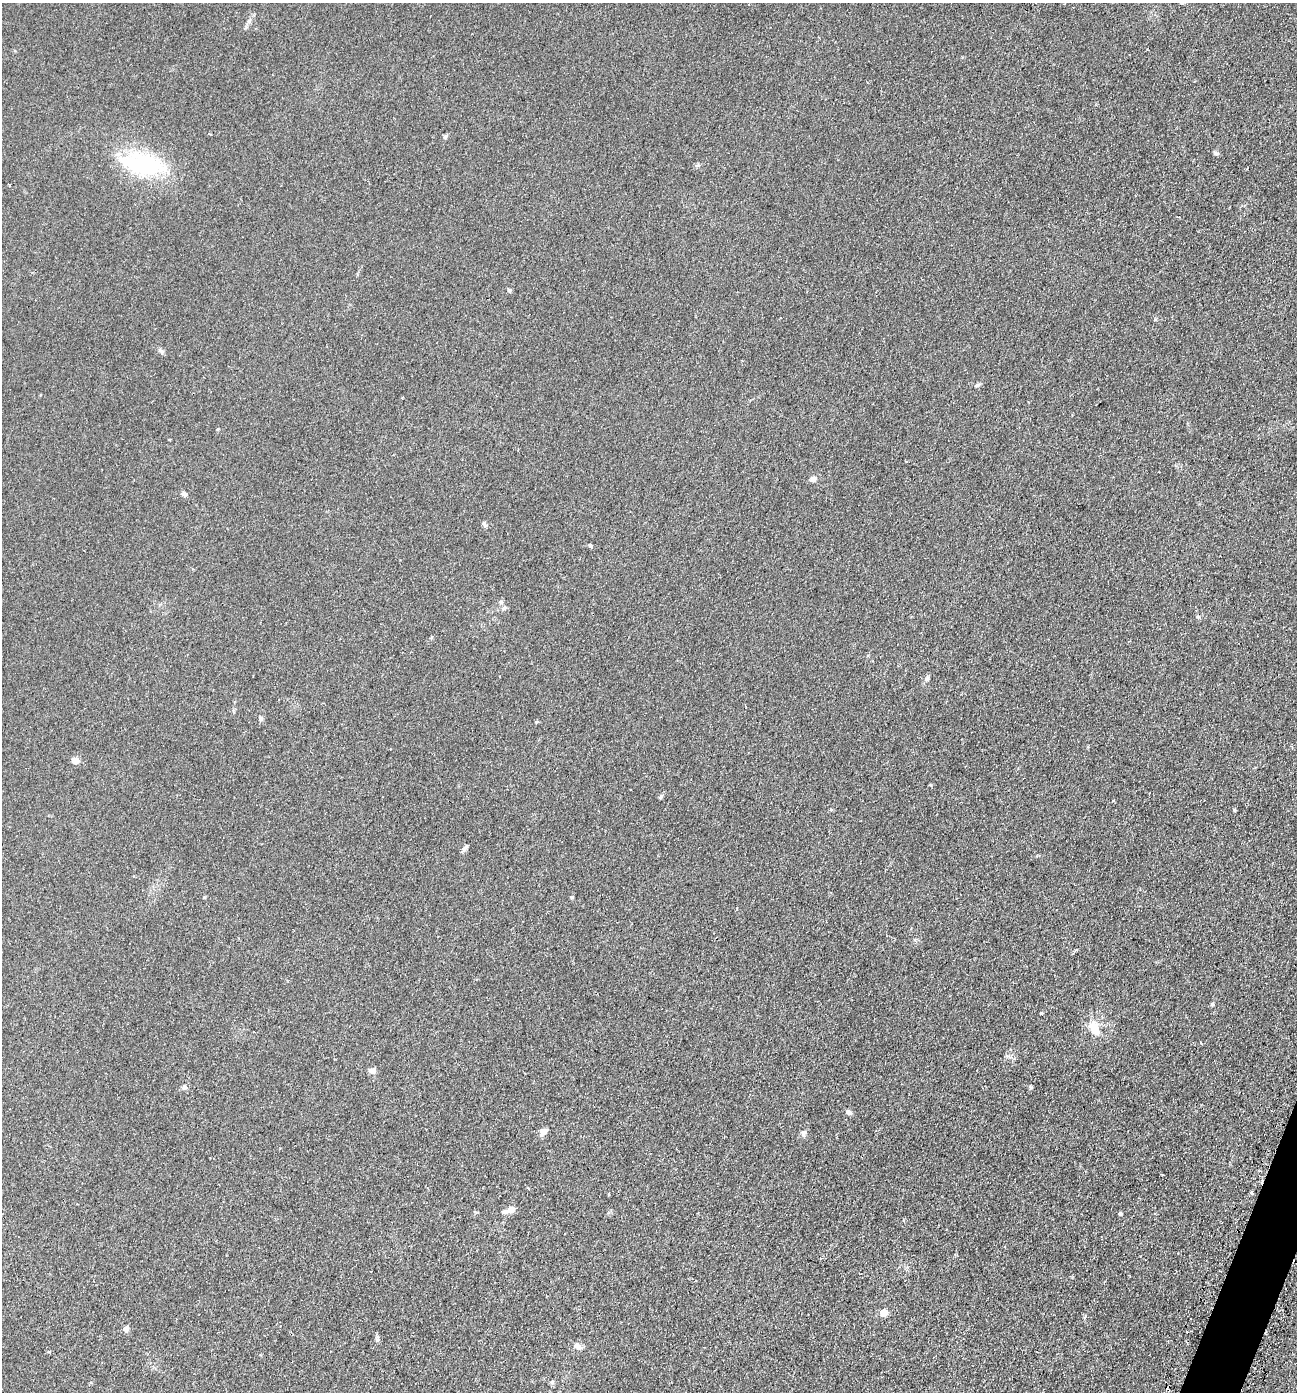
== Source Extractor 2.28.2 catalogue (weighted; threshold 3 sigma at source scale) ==
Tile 6 of 4 x 4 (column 2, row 2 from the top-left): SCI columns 1591-2885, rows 2810-4199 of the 5636 x 5618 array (HDU 1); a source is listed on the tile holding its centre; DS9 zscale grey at full resolution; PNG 1299 x 1394 px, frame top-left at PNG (2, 3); no overlay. Shown black and unused: <1% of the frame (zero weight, under 2 of 3 exposures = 3% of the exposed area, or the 3 px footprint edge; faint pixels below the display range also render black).
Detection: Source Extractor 2.28.2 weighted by HDU 2 'WHT'; one run over the whole footprint, this tile lists its part. Background 0.0592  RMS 0.0062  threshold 0.0279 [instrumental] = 3 sigma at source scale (4.5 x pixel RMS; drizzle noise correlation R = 1.50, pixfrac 1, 0.05/0.05 arcsec/px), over >= 5 px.
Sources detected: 42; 1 cosmic-ray / hot-pixel residue — not listed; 2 inside a brighter listed object's ellipse — not listed separately; the other 39 listed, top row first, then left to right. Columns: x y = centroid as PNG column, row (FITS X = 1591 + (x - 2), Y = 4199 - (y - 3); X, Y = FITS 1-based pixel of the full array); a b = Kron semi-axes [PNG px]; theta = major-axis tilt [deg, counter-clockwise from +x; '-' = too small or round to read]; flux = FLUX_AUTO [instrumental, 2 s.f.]
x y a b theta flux
445 137 7 5 72 1
1216 153 9 4 -12 1.1
144 164 55 28 -13 53
697 165 7 4 2 0.97
509 291 6 4 -62 0.99
1155 320 5 3 - 0.57
161 351 10 5 -41 1.4
977 385 8 5 24 1.3
217 429 5 3 - 0.6
813 479 7 6 - 2.6
184 494 7 5 -9 1.5
484 524 8 4 -58 1.2
590 546 6 4 -49 0.98
501 602 6 5 - 1.1
504 608 6 5 - 1.3
927 678 8 5 63 1.3
261 718 7 5 -88 1.1
75 761 10 7 24 2.8
661 797 7 4 71 0.86
1113 801 4 2 - 0.43
466 847 13 4 54 1.4
572 897 5 4 - 0.64
1212 1004 6 5 - 0.77
1041 1013 4 3 - 0.54
1094 1028 20 11 -64 9.4
372 1071 9 6 3 2.2
184 1087 7 5 0 1.3
1030 1087 6 4 -72 0.73
848 1112 7 5 -67 1.6
543 1131 10 7 43 3.1
804 1133 8 6 66 2
1251 1193 3 3 - 1.6
511 1209 11 8 25 3.7
1120 1214 5 4 - 0.75
883 1313 5 5 - 15
126 1329 6 5 - 3
377 1340 6 6 - 1.2
577 1346 10 7 -25 2.9
49 1352 4 3 - 0.71
Unlisted compact peaks at least as high as the median listed source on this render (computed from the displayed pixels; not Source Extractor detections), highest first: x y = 1234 810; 249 21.